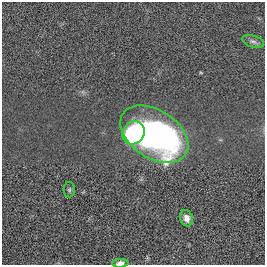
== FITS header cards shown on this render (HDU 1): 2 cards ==
NAXIS1  =                  263
NAXIS2  =                  263

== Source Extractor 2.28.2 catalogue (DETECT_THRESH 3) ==
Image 263 x 263 px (HDU 1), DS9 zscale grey, 1 PNG px = 1 image px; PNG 267 x 267 px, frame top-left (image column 1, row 263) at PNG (2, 2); each listed source drawn as its Kron ellipse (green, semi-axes under 4 px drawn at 4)
Background 0.00182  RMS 0.059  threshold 0.177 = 3 sigma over >= 5 px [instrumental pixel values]
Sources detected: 6; all 6 listed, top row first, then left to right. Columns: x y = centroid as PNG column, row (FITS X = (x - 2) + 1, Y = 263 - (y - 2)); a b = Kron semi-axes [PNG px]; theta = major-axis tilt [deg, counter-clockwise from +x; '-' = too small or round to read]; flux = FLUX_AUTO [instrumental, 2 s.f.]
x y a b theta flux
253 41 11 6 -17 13
134 133 12 10 53 480
154 134 37 24 -34 1200
69 190 8 5 90 6.4
187 218 8 6 -70 22
120 263 8 4 3 27
At the frame edge (FLAGS 8, measured only in part): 1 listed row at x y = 120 263